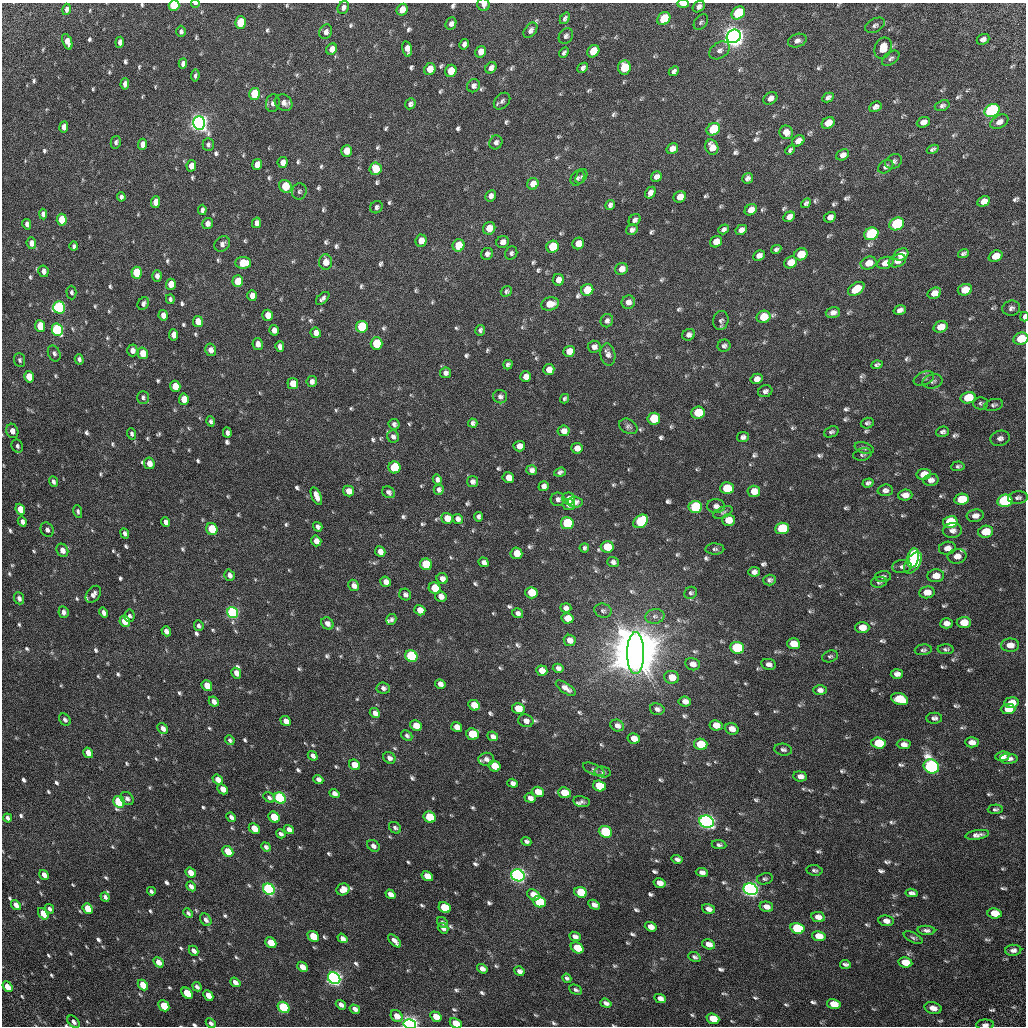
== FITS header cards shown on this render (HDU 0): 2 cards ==
NAXIS1  =                 1024 / Required FITS header
NAXIS2  =                 1024 / Required FITS header

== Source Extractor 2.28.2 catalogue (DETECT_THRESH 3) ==
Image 1024 x 1024 px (HDU 0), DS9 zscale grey, 1 PNG px = 1 image px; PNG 1028 x 1028 px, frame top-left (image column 1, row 1024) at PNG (2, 3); each listed source drawn as its Kron ellipse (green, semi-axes under 4 px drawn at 4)
Background 32.1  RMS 2.9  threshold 8.57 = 3 sigma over >= 5 px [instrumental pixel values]
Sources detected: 837; of the 837, the 500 brightest by FLUX_AUTO listed and drawn (337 fainter detections omitted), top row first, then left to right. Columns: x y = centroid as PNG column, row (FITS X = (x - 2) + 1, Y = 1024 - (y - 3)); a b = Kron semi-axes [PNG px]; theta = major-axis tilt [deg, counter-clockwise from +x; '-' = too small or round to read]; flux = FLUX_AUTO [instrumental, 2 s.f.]
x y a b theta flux
195 3 4 2 - 5.0e+02
683 4 6 3 -1 2.5e+03
174 5 5 5 - 1.5e+04
483 5 6 6 - 7.5e+02
343 7 6 5 - 7.9e+02
699 7 6 5 - 7.6e+02
67 9 6 4 75 7.4e+02
402 10 6 5 - 2.5e+03
738 13 7 6 - 1.7e+04
565 18 6 4 55 4.7e+02
664 19 7 6 - 8.6e+03
701 22 9 6 53 4.4e+02
240 23 6 5 - 7.6e+03
451 24 6 5 - 7.9e+02
875 25 10 6 28 6.3e+02
530 30 8 5 53 8.2e+02
181 31 5 5 - 5.3e+02
326 32 7 6 - 9.7e+02
566 36 8 6 57 5.9e+02
734 36 7 6 - 2.9e+05
983 39 7 5 24 7.0e+02
797 41 9 6 19 8.1e+02
67 42 8 4 -70 1.5e+03
120 42 5 4 - 8.9e+02
464 44 5 4 - 7.6e+02
883 48 11 8 67 3.5e+03
332 49 6 5 - 1.3e+03
407 49 8 5 -78 1.3e+03
719 50 11 8 32 9.8e+02
593 51 7 5 48 3.7e+03
481 52 6 5 - 1.7e+03
564 53 6 4 50 4.5e+02
891 58 10 6 38 6.1e+02
183 64 5 4 - 7.6e+02
624 67 7 6 - 5.7e+03
491 68 6 5 - 9.6e+02
583 68 5 4 - 6.3e+02
430 69 6 5 - 2.5e+03
451 71 6 5 - 3.8e+03
674 71 5 4 - 6.1e+02
195 75 6 4 81 4.4e+02
125 84 5 4 - 9.8e+02
474 86 7 6 - 8.4e+02
254 94 6 5 - 1.1e+04
770 98 7 6 - 1.0e+03
828 98 6 4 28 6.4e+02
502 101 9 7 46 6.5e+02
273 103 9 7 77 8.6e+02
284 103 9 7 -37 1.1e+03
410 104 6 5 - 6.6e+02
942 106 8 5 19 5.6e+02
875 107 6 5 - 8.2e+02
992 111 8 6 27 5.6e+04
923 122 7 5 23 1.1e+03
999 122 10 6 30 1.1e+03
199 123 7 6 - 2.1e+05
828 123 7 5 32 2.4e+03
64 127 5 4 - 1.4e+03
713 129 7 6 - 1.2e+04
786 132 7 6 - 1.2e+03
798 141 6 5 - 1.7e+03
116 142 6 5 - 5.0e+02
496 142 7 6 - 7.1e+02
143 144 5 4 - 1.5e+03
208 145 6 5 - 5.1e+02
712 147 8 6 -68 1.9e+03
672 149 6 5 - 1.4e+03
933 149 6 4 22 4.9e+02
790 150 5 4 - 4.5e+02
347 151 6 5 - 2.8e+03
843 155 7 5 29 9.9e+02
894 161 9 7 30 6.7e+02
283 162 5 5 - 1.4e+03
257 165 6 5 - 1.6e+03
191 166 5 4 - 1.5e+03
886 167 8 6 35 6.0e+02
375 169 6 6 - 4.1e+03
581 176 8 5 60 4.5e+02
656 177 5 5 - 8.3e+02
577 178 8 6 56 4.6e+02
747 178 6 5 - 6.9e+02
533 184 6 5 - 2.1e+03
285 186 7 5 -47 7.4e+03
299 191 8 7 - 6.1e+02
650 193 6 5 - 1.1e+03
490 196 6 5 - 9.1e+02
121 197 4 4 - 5.6e+02
680 197 6 5 - 2.1e+03
984 201 6 5 - 1.4e+03
155 202 6 4 85 1.7e+03
806 203 5 4 - 4.6e+02
610 205 5 4 - 6.5e+02
376 207 6 6 - 5.6e+02
202 210 5 4 - 5.9e+02
751 210 6 5 - 1.5e+03
43 214 5 4 - 7.2e+02
789 217 6 5 - 1.1e+03
830 217 6 5 - 1.0e+03
62 220 6 5 - 4.9e+03
635 220 6 5 - 7.1e+02
256 223 5 4 - 1.0e+03
27 224 5 4 - 6.0e+02
207 224 6 5 - 9.3e+02
897 224 7 6 - 2.7e+04
489 228 6 6 - 2.6e+03
724 229 5 4 - 6.4e+02
632 230 6 5 - 6.8e+02
741 230 6 4 29 8.9e+02
871 234 7 6 - 2.9e+04
421 241 6 5 - 2.0e+03
503 242 6 6 - 1.2e+03
716 242 6 5 - 2.0e+03
31 243 6 5 - 1.1e+03
222 244 8 7 - 8.2e+02
578 244 6 5 - 1.9e+03
458 245 6 6 - 5.1e+03
74 246 5 3 - 4.7e+02
553 247 6 6 - 8.8e+03
776 249 5 4 - 5.0e+02
511 253 7 6 - 5.5e+02
963 253 5 4 - 4.6e+02
487 254 6 5 - 7.2e+02
801 254 7 6 - 4.7e+03
901 254 8 5 26 2.4e+03
759 256 6 5 - 1.0e+03
996 256 7 5 21 2.9e+03
897 261 9 6 24 1.2e+03
325 262 7 6 - 2.0e+03
791 262 7 5 26 2.8e+03
243 263 8 6 0 4.7e+03
869 263 8 6 21 2.1e+03
885 263 8 6 21 1.6e+03
622 269 6 6 - 1.6e+03
43 271 6 5 - 1.1e+03
137 273 6 5 - 1.1e+04
157 276 6 5 - 8.5e+02
558 280 6 5 - 1.5e+03
238 281 6 5 - 5.4e+03
171 284 5 5 - 2.1e+03
856 289 9 5 32 3.6e+03
587 290 6 5 - 5.4e+03
965 290 7 5 18 3.1e+03
506 291 6 5 - 4.4e+02
71 292 7 5 -88 5.0e+02
934 293 7 5 26 1.7e+03
252 296 5 5 - 1.3e+03
323 298 8 4 43 6.9e+02
170 299 5 4 - 4.5e+02
628 302 7 6 - 1.1e+03
143 303 7 5 57 6.3e+02
550 304 9 6 14 2.7e+03
59 307 6 5 - 4.3e+04
1011 308 9 7 14 7.3e+02
900 310 6 4 18 8.0e+02
833 313 7 5 15 1.0e+03
163 315 5 4 - 1.3e+03
268 315 5 5 - 1.9e+03
763 317 7 6 - 4.9e+03
1024 317 5 3 - 9.1e+02
721 320 9 7 76 6.0e+02
607 321 7 6 - 6.3e+02
198 322 6 5 - 2.4e+03
40 326 6 5 - 5.5e+03
362 327 6 5 - 1.7e+04
941 327 7 5 18 2.9e+03
57 330 6 5 - 3.5e+04
274 330 5 5 - 1.2e+03
480 330 5 5 - 5.1e+02
316 333 5 5 - 1.2e+03
174 335 5 4 - 1.7e+03
689 335 6 5 - 7.7e+02
1021 339 7 6 - 6.0e+03
258 344 6 5 - 1.1e+03
377 344 6 6 - 1.0e+04
280 346 5 4 - 9.1e+02
724 346 6 6 - 5.4e+02
594 347 6 6 - 8.2e+02
132 350 6 5 - 1.1e+03
210 350 6 5 - 1.2e+03
569 351 6 5 - 2.4e+03
54 353 8 6 -68 6.3e+02
143 353 6 5 - 3.1e+03
608 355 11 7 -81 9.3e+02
79 359 5 4 - 5.2e+02
20 360 7 5 -84 4.5e+02
508 365 5 4 - 5.1e+02
877 365 6 4 19 4.5e+02
549 369 5 5 - 1.7e+03
445 373 5 5 - 7.3e+02
29 377 6 5 - 2.8e+03
526 377 5 5 - 1.5e+03
757 379 6 5 - 1.3e+03
924 379 10 6 22 6.0e+02
933 381 10 7 13 6.3e+02
312 382 5 5 - 8.0e+02
293 384 6 5 - 2.7e+03
175 386 5 5 - 3.5e+03
765 391 7 6 - 6.3e+02
143 397 6 5 - 4.9e+02
500 397 7 6 - 6.8e+02
968 398 7 5 14 5.5e+03
184 399 6 5 - 3.6e+03
565 399 5 4 - 4.8e+02
981 403 7 6 - 4.4e+02
994 405 10 6 14 4.9e+02
698 413 7 6 - 6.2e+03
654 419 6 6 - 8.5e+03
211 421 5 4 - 4.8e+02
473 423 4 4 - 5.0e+02
867 423 6 5 - 4.8e+02
394 424 5 5 - 5.8e+02
628 426 10 7 -28 5.7e+02
12 431 7 6 - 1.5e+03
564 431 6 5 - 1.2e+03
831 432 7 5 21 5.5e+02
942 432 6 5 - 5.8e+02
227 433 5 4 - 6.4e+02
132 434 6 4 -69 4.9e+02
393 436 6 6 - 6.6e+02
743 437 6 5 - 6.8e+02
1000 438 10 7 16 9.5e+02
17 446 7 5 -63 5.4e+02
519 446 6 5 - 1.6e+03
577 448 5 5 - 1.5e+03
864 448 10 5 -18 4.4e+02
862 454 9 6 14 4.8e+02
149 463 6 5 - 1.6e+03
958 466 6 5 - 4.4e+02
394 467 6 6 - 1.2e+04
532 470 5 5 - 8.0e+02
560 472 6 4 18 4.9e+02
924 474 7 5 11 2.6e+03
508 478 6 5 - 1.9e+03
437 480 5 4 - 7.2e+02
931 480 7 6 - 8.4e+02
53 482 5 4 - 5.1e+02
472 482 5 5 - 7.6e+02
868 483 5 4 - 5.8e+02
544 486 5 5 - 7.6e+02
727 488 7 6 - 8.4e+03
439 490 5 5 - 6.7e+02
885 490 8 6 3 7.4e+02
349 491 5 5 - 1.5e+03
754 491 6 5 - 2.2e+03
389 492 6 5 - 6.2e+02
905 495 7 5 4 1.4e+03
316 496 9 4 -66 1.5e+03
1018 497 10 6 7 6.9e+02
558 499 7 7 - 6.8e+02
569 499 6 6 - 1.0e+03
962 499 7 5 10 6.8e+03
1005 501 8 6 11 3.1e+04
575 502 7 5 -1 8.1e+02
569 504 6 5 - 1.3e+03
716 506 9 7 -2 1.0e+03
695 507 7 6 - 1.8e+04
20 509 6 4 -68 3.1e+03
78 511 6 4 -78 4.8e+02
723 512 10 5 24 5.0e+02
975 516 8 6 9 1.2e+03
479 517 5 4 - 5.5e+02
447 518 5 5 - 2.5e+03
458 519 5 5 - 7.4e+02
728 520 6 5 - 2.7e+03
641 521 8 6 38 1.7e+04
22 522 5 4 - 7.4e+02
166 522 5 4 - 8.8e+02
950 522 7 6 - 8.6e+03
567 523 6 6 - 1.7e+04
318 527 5 4 - 6.7e+02
782 528 7 6 - 1.3e+04
212 529 6 5 - 1.1e+04
47 530 7 6 - 7.5e+02
952 530 9 7 -1 9.6e+02
985 532 8 6 11 4.5e+03
125 533 5 4 - 6.2e+02
316 541 5 5 - 1.5e+03
607 547 6 5 - 6.4e+03
584 548 4 4 - 4.9e+02
947 548 8 6 12 1.3e+03
715 549 9 5 -1 5.4e+02
62 550 7 5 -61 1.6e+03
380 552 5 5 - 1.4e+03
516 553 6 6 - 2.8e+03
957 556 9 7 10 1.6e+03
913 558 10 5 78 1.2e+04
484 562 5 4 - 8.5e+02
613 562 5 5 - 6.6e+02
913 563 12 7 56 1.7e+04
426 564 6 5 - 1.3e+04
902 566 10 6 7 7.1e+02
754 572 6 5 - 8.1e+02
229 575 6 5 - 8.1e+02
936 576 8 6 7 2.1e+03
883 577 8 5 4 5.8e+02
442 579 6 5 - 1.2e+03
769 580 6 5 - 5.5e+02
386 582 5 5 - 1.2e+03
879 582 8 5 5 4.5e+02
354 585 6 5 - 1.1e+03
435 588 6 5 - 6.4e+03
927 592 8 6 6 2.2e+03
531 593 6 5 - 5.5e+03
691 593 6 6 - 4.5e+02
93 594 9 6 53 1.0e+03
405 595 6 5 - 6.8e+02
441 596 6 5 - 1.4e+03
19 598 6 5 - 8.1e+02
566 608 5 4 - 7.8e+02
420 610 6 5 - 2.1e+03
603 611 9 7 -13 5.7e+02
63 612 6 5 - 7.9e+02
233 612 6 5 - 3.8e+04
103 613 5 4 - 8.4e+02
518 613 6 5 - 6.6e+02
129 616 6 5 - 4.7e+02
655 616 9 7 8 7.8e+02
568 618 6 5 - 3.2e+03
391 619 6 5 - 5.6e+02
125 621 6 5 - 3.4e+03
964 622 7 5 4 2.9e+03
327 623 6 5 - 9.2e+02
946 623 6 5 - 1.1e+03
199 626 5 4 - 5.3e+02
862 627 7 5 0 2.4e+03
166 631 5 4 - 9.9e+02
570 640 6 5 - 1.4e+03
793 644 6 5 - 3.4e+03
1010 645 9 6 1 2.0e+03
737 648 7 6 - 1.7e+04
946 649 8 5 -2 4.5e+02
923 650 8 5 8 5.0e+02
636 653 21 8 90 4.1e+06
411 656 6 5 - 2.4e+04
830 656 8 5 17 4.4e+02
693 664 7 6 - 1.5e+03
769 664 7 5 -9 9.3e+02
558 668 5 4 - 7.9e+02
542 671 6 5 - 1.8e+03
236 673 5 4 - 1.6e+03
897 674 6 4 2 9.8e+02
672 677 7 6 - 2.7e+03
440 684 5 4 - 1.1e+03
207 686 6 5 - 3.2e+03
383 688 6 6 - 6.9e+02
566 688 11 5 -33 1.2e+03
820 690 7 5 -1 9.8e+02
900 699 9 6 -18 7.0e+03
685 701 6 5 - 1.3e+03
214 702 5 4 - 1.0e+03
1011 703 7 5 7 2.8e+03
474 705 6 5 - 3.5e+03
518 709 6 5 - 3.5e+03
657 709 7 5 -14 6.9e+02
1008 709 7 5 1 2.8e+03
375 713 5 4 - 9.6e+02
934 718 8 5 0 6.6e+02
65 720 7 5 -48 5.3e+02
286 721 5 4 - 1.6e+03
526 721 8 6 -19 1.1e+03
617 725 7 5 -25 9.9e+02
716 725 6 5 - 2.3e+03
416 726 6 5 - 2.5e+03
457 727 6 5 - 1.7e+03
163 728 6 5 - 1.0e+03
732 729 7 5 -20 1.7e+03
472 734 6 5 - 9.2e+03
407 736 6 5 - 4.7e+02
493 736 5 4 - 9.3e+02
634 738 6 5 - 2.1e+03
230 740 5 4 - 4.6e+02
972 742 7 5 -2 1.4e+03
878 743 7 5 -3 8.5e+03
701 744 7 5 -15 6.6e+03
904 744 7 5 -2 1.1e+03
783 750 9 6 -8 6.2e+02
88 753 5 4 - 1.9e+03
313 756 5 4 - 7.8e+02
1002 756 7 4 7 1.3e+03
389 758 6 5 - 8.1e+02
486 759 8 6 5 9.4e+02
1009 759 9 5 1 8.1e+02
354 765 6 5 - 3.4e+03
494 766 6 5 - 3.3e+03
931 766 8 7 - 6.6e+04
594 769 11 5 -25 4.9e+02
603 772 8 5 -9 4.7e+02
800 776 7 5 -6 1.1e+03
318 779 5 4 - 8.1e+02
218 780 5 4 - 1.5e+03
512 783 5 4 - 7.9e+02
599 786 6 5 - 7.8e+03
223 789 5 4 - 1.4e+03
538 792 6 5 - 3.0e+03
334 793 5 4 - 9.2e+02
565 793 6 5 - 5.4e+03
269 797 6 4 -31 5.4e+02
280 798 6 5 - 4.2e+04
530 798 6 4 -17 9.3e+02
127 799 7 6 - 7.0e+02
581 801 8 5 -11 5.1e+02
119 802 6 5 - 2.1e+04
995 809 7 5 1 4.5e+02
231 817 5 4 - 6.6e+02
274 817 6 5 - 5.5e+03
429 817 6 5 - 8.7e+03
7 818 5 3 - 6.4e+02
707 822 7 6 - 1.5e+05
395 828 7 5 -39 4.9e+02
254 829 6 4 -44 3.0e+03
289 830 5 4 - 1.1e+03
605 832 7 5 -21 1.8e+04
281 834 5 3 - 5.9e+02
977 835 12 4 9 9.7e+02
526 841 5 4 - 5.7e+02
719 845 7 4 -7 5.5e+02
373 846 7 5 -37 7.8e+02
266 847 5 4 - 5.0e+02
228 851 6 5 - 4.2e+03
677 859 5 4 - 6.6e+02
814 870 8 5 -8 4.6e+02
702 872 6 4 -10 8.5e+02
190 873 5 4 - 1.7e+03
44 875 5 4 - 1.1e+03
518 875 7 6 - 1.6e+05
427 876 6 4 -31 2.3e+03
765 879 8 5 10 4.5e+02
659 883 6 4 -12 1.5e+03
191 886 5 4 - 9.5e+02
269 889 6 5 - 5.8e+04
343 889 6 6 - 2.0e+03
751 889 7 6 - 1.6e+05
151 891 4 3 - 4.5e+02
581 892 6 5 - 9.9e+03
912 893 6 4 -7 6.1e+02
390 894 5 4 - 1.2e+03
533 895 7 5 -32 2.2e+03
105 897 5 3 - 5.1e+02
539 902 6 5 - 1.1e+04
16 905 5 4 - 1.2e+03
594 905 6 4 -28 9.5e+02
766 907 7 5 -14 1.2e+03
445 908 6 5 - 7.7e+03
50 909 5 3 - 5.7e+02
88 909 6 4 -50 4.7e+03
708 909 7 5 -17 1.1e+03
188 913 5 4 - 4.7e+02
995 913 7 5 -7 3.5e+03
43 914 6 4 -54 2.3e+03
818 917 7 5 -11 1.3e+03
206 920 7 5 -56 7.3e+02
886 921 8 5 -9 1.1e+03
443 923 6 4 -44 5.4e+02
651 927 6 4 -20 1.5e+03
443 928 5 4 - 6.1e+02
797 928 7 5 -13 2.0e+04
926 930 9 4 -4 6.7e+02
313 936 6 5 - 5.4e+03
575 936 6 4 -22 8.1e+02
819 936 7 5 -10 2.9e+03
342 938 5 4 - 7.5e+02
913 938 10 5 -27 4.6e+02
394 941 8 4 -45 1.1e+03
271 943 6 4 -42 4.6e+03
709 944 7 5 -18 1.6e+03
577 948 7 5 -30 4.9e+03
1013 950 8 5 2 9.1e+02
193 951 5 4 - 8.9e+02
694 957 6 4 -22 4.7e+02
158 962 6 4 -48 1.4e+03
905 962 7 5 -10 3.7e+03
845 964 5 3 - 5.2e+02
302 967 6 4 -43 1.6e+03
482 969 5 4 - 1.1e+03
519 971 5 4 - 7.6e+02
334 978 6 5 - 1.2e+05
567 978 5 3 - 4.7e+02
235 982 5 4 - 1.2e+03
143 985 6 4 -46 3.9e+03
7 987 6 4 -52 2.4e+03
197 987 5 3 - 5.6e+02
575 990 7 4 -25 4.5e+02
187 993 6 4 -46 5.0e+03
208 995 5 4 - 2.3e+03
660 998 6 4 -24 1.0e+03
606 1003 6 4 -18 7.2e+02
834 1004 7 5 -13 3.6e+03
341 1005 5 4 - 9.1e+02
164 1006 6 4 -45 6.6e+03
284 1007 6 5 - 2.1e+04
933 1008 9 5 -13 1.7e+03
355 1009 5 4 - 9.2e+02
397 1016 6 5 - 1.6e+03
436 1017 6 4 -31 2.6e+03
713 1019 6 5 - 4.9e+03
73 1022 7 5 -47 8.0e+02
211 1023 5 4 - 5.5e+02
456 1023 6 4 -29 3.8e+03
410 1024 6 5 - 1.5e+05
985 1025 9 5 2 7.7e+02
At the frame edge (FLAGS 8, measured only in part): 9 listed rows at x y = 195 3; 683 4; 174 5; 483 5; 1024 317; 1021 339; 456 1023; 410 1024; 985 1025
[337 fainter detections neither listed nor drawn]

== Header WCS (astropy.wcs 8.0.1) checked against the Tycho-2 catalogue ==
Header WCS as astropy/WCSLIB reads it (CRVAL/CRPIX/CD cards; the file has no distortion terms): RA---TAN/DEC--TAN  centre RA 17:04:39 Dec +12:47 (256.16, +12.79 deg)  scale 3.57 arcsec/px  FOV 60.9' x 60.9'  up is -33 deg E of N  parity flipped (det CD > 0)
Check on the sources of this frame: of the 60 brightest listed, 50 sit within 5.3 arcsec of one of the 102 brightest Tycho-2 stars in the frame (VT <= 12.78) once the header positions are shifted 1.23 arcsec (1.09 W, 0.57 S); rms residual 1.98 arcsec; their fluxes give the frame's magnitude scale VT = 21.66 - 2.5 log10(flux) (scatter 0.12 mag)
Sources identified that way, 54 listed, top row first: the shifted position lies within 5.3 arcsec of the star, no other Tycho-2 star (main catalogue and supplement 1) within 10.6 arcsec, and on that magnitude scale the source's flux lands within +1.5 / -3 mag of the star's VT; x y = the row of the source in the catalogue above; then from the Tycho-2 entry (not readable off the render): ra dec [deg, ICRS J2000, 3 dp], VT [Tycho-2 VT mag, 2 dp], TYC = Tycho-2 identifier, HIP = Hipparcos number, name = IAU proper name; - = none
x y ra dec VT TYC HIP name
174 5 255.591 +13.026 11.11 984-562-1 - -
738 13 256.075 +13.327 11.03 988-1435-1 - -
664 19 256.015 +13.282 12.12 988-539-1 - -
240 23 255.657 +13.048 11.70 984-1492-1 - -
734 36 256.084 +13.305 8.82 988-1312-1 - -
624 67 256.009 +13.220 12.04 988-1786-1 - -
254 94 255.709 +12.996 11.63 984-1555-1 - -
992 111 256.346 +13.384 9.77 988-444-1 - -
199 123 255.678 +12.942 8.40 984-851-1 83399 -
713 129 256.119 +13.217 11.48 988-1519-1 - -
897 224 256.328 +13.238 10.54 988-1880-1 - -
871 234 256.312 +13.216 10.57 988-1445-1 - -
553 247 256.048 +13.032 11.77 984-186-1 - -
137 273 255.709 +12.784 12.11 984-152-1 - -
59 307 255.663 +12.713 10.50 984-217-1 - -
362 327 255.930 +12.862 11.30 984-1963-1 - -
57 330 255.673 +12.694 10.39 984-1057-1 - -
1021 339 256.498 +13.211 12.26 988-1248-1 - -
377 344 255.952 +12.856 11.81 984-1155-1 - -
968 398 256.485 +13.133 12.40 988-1644-1 - -
394 467 256.036 +12.763 11.44 984-680-1 - -
727 488 256.331 +12.927 11.94 984-1956-1 - -
962 499 256.536 +13.045 11.99 984-750-1 - -
1005 501 256.574 +13.067 10.37 984-29-1 - -
695 507 256.314 +12.894 11.03 984-123-1 - -
567 523 256.214 +12.811 11.08 984-976-1 - -
782 528 256.400 +12.924 11.59 984-276-1 - -
212 529 255.916 +12.613 11.31 984-548-1 - -
607 547 256.261 +12.813 12.20 984-608-1 - -
913 558 256.528 +12.971 11.85 984-1247-1 - -
913 563 256.530 +12.966 11.63 984-140-1 - -
531 593 256.223 +12.734 12.03 984-2023-1 - -
737 648 256.428 +12.800 10.61 984-81-1 - -
636 653 256.345 +12.741 4.89 984-2436-1 83613 -
411 656 256.156 +12.617 10.57 984-293-1 - -
900 699 256.594 +12.846 11.79 984-15-1 - -
472 734 256.251 +12.585 11.91 984-502-1 - -
878 743 256.601 +12.798 12.25 985-1701-1 - -
931 766 256.660 +12.807 9.63 985-579-1 - -
280 798 256.123 +12.427 10.31 984-389-1 - -
119 802 255.989 +12.337 10.91 984-1004-1 - -
429 817 256.261 +12.493 11.66 984-580-1 - -
707 822 256.499 +12.639 8.54 984-2205-1 83663 -
605 832 256.419 +12.576 10.78 984-452-1 - -
518 875 256.368 +12.492 8.44 984-801-1 83627 -
269 889 256.165 +12.346 9.76 984-1670-1 - -
751 889 256.575 +12.607 8.60 984-25-1 83691 -
581 892 256.431 +12.512 11.54 984-2145-1 - -
539 902 256.401 +12.482 11.44 984-280-1 - -
445 908 256.324 +12.426 11.80 984-2157-1 - -
797 928 256.635 +12.600 11.03 985-1537-1 - -
334 978 256.270 +12.308 9.11 984-2229-1 - -
284 1007 256.243 +12.256 10.81 984-617-1 - -
410 1024 256.360 +12.310 8.71 984-1659-1 83624 -